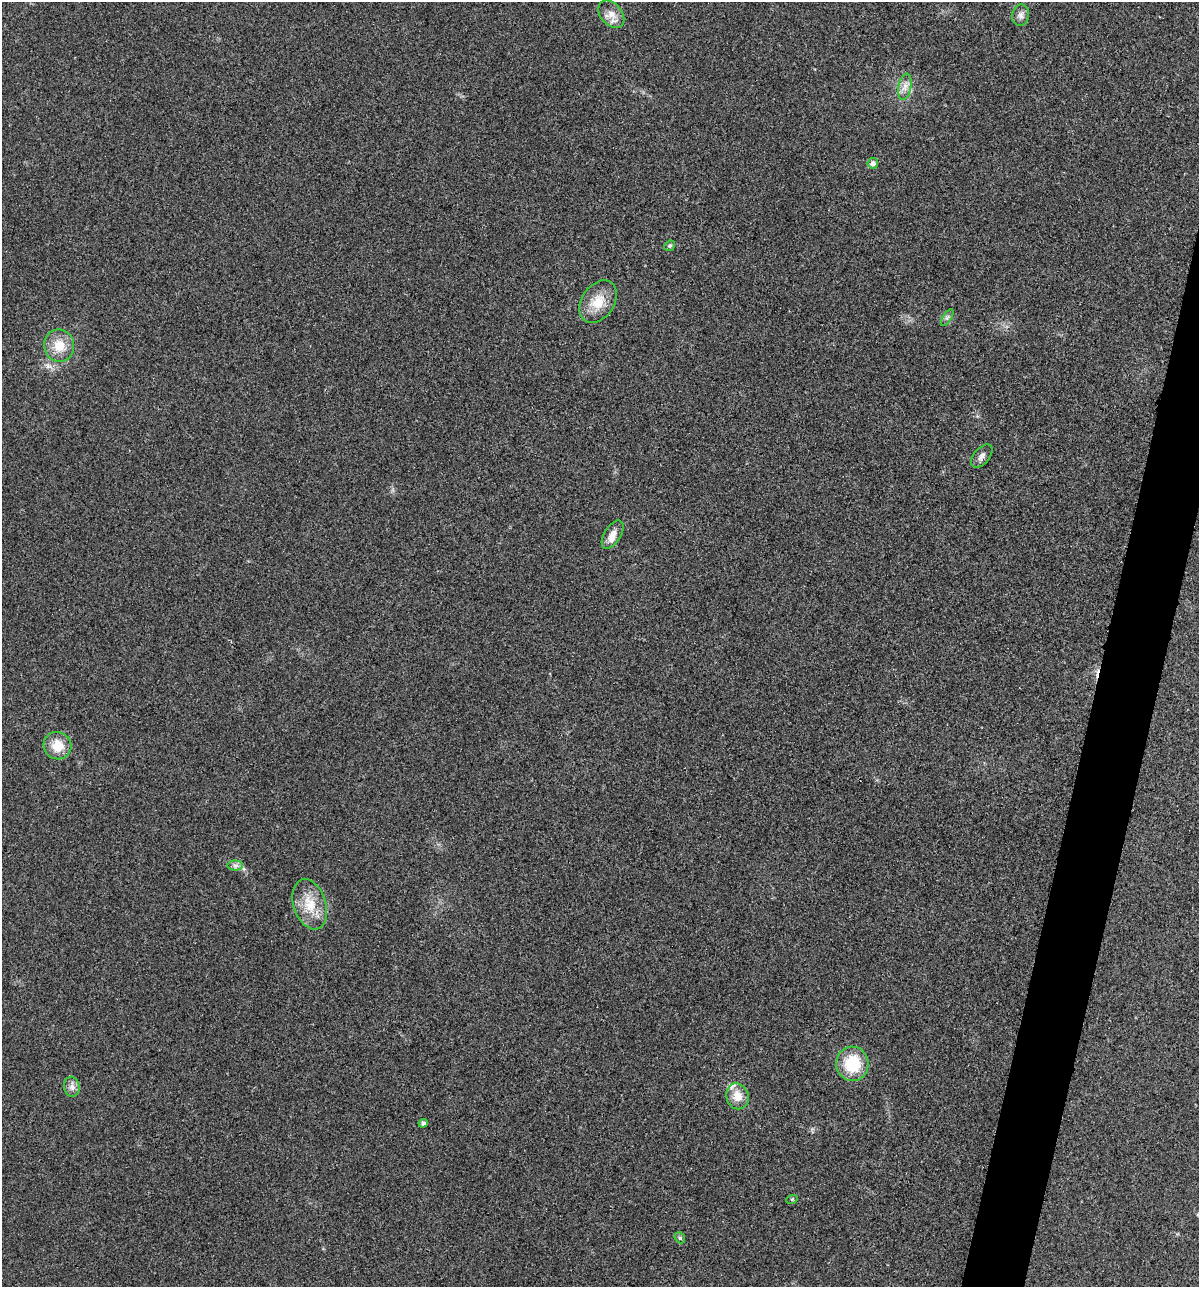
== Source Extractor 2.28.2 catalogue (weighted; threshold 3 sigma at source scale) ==
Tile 10 of 4 x 4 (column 2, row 3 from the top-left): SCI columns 1327-2523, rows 1294-2578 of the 5170 x 5154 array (HDU 1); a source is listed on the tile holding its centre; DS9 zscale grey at full resolution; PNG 1201 x 1289 px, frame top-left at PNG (2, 2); each listed source drawn as its Kron ellipse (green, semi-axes under 4 px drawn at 4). Shown black and unused: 4% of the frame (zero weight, under 3 of 4 exposures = <1% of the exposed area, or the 3 px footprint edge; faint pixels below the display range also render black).
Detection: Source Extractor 2.28.2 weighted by HDU 2 'WHT'; one run over the whole footprint, this tile lists its part. Background 0.0252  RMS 0.0059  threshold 0.0267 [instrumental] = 3 sigma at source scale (4.5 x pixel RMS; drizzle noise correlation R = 1.50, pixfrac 1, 0.05/0.05 arcsec/px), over >= 5 px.
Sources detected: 22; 1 cosmic-ray / hot-pixel residue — neither listed nor drawn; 2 inside a brighter listed object's ellipse — not listed separately; the other 19 listed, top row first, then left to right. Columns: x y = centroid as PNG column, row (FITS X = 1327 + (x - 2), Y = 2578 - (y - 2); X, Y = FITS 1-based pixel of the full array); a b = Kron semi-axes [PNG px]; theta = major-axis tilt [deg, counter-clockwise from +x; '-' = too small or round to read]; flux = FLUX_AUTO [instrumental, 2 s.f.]
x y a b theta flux
611 14 15 10 -48 5.7
1021 15 11 8 80 2.8
905 87 13 6 79 3.8
873 163 5 5 - 2.2
670 246 6 5 - 0.97
598 302 23 16 56 12
947 318 9 4 58 1.5
59 346 16 15 - 12
982 456 13 8 50 2.8
613 535 16 8 58 4.9
57 746 14 13 - 11
235 865 7 5 -1 1.8
310 904 26 16 -72 14
852 1064 17 16 - 24
72 1087 10 8 -79 2.9
737 1096 13 11 -72 7.6
423 1123 4 4 - 1.7
792 1199 6 3 18 0.67
680 1238 6 4 -47 0.9